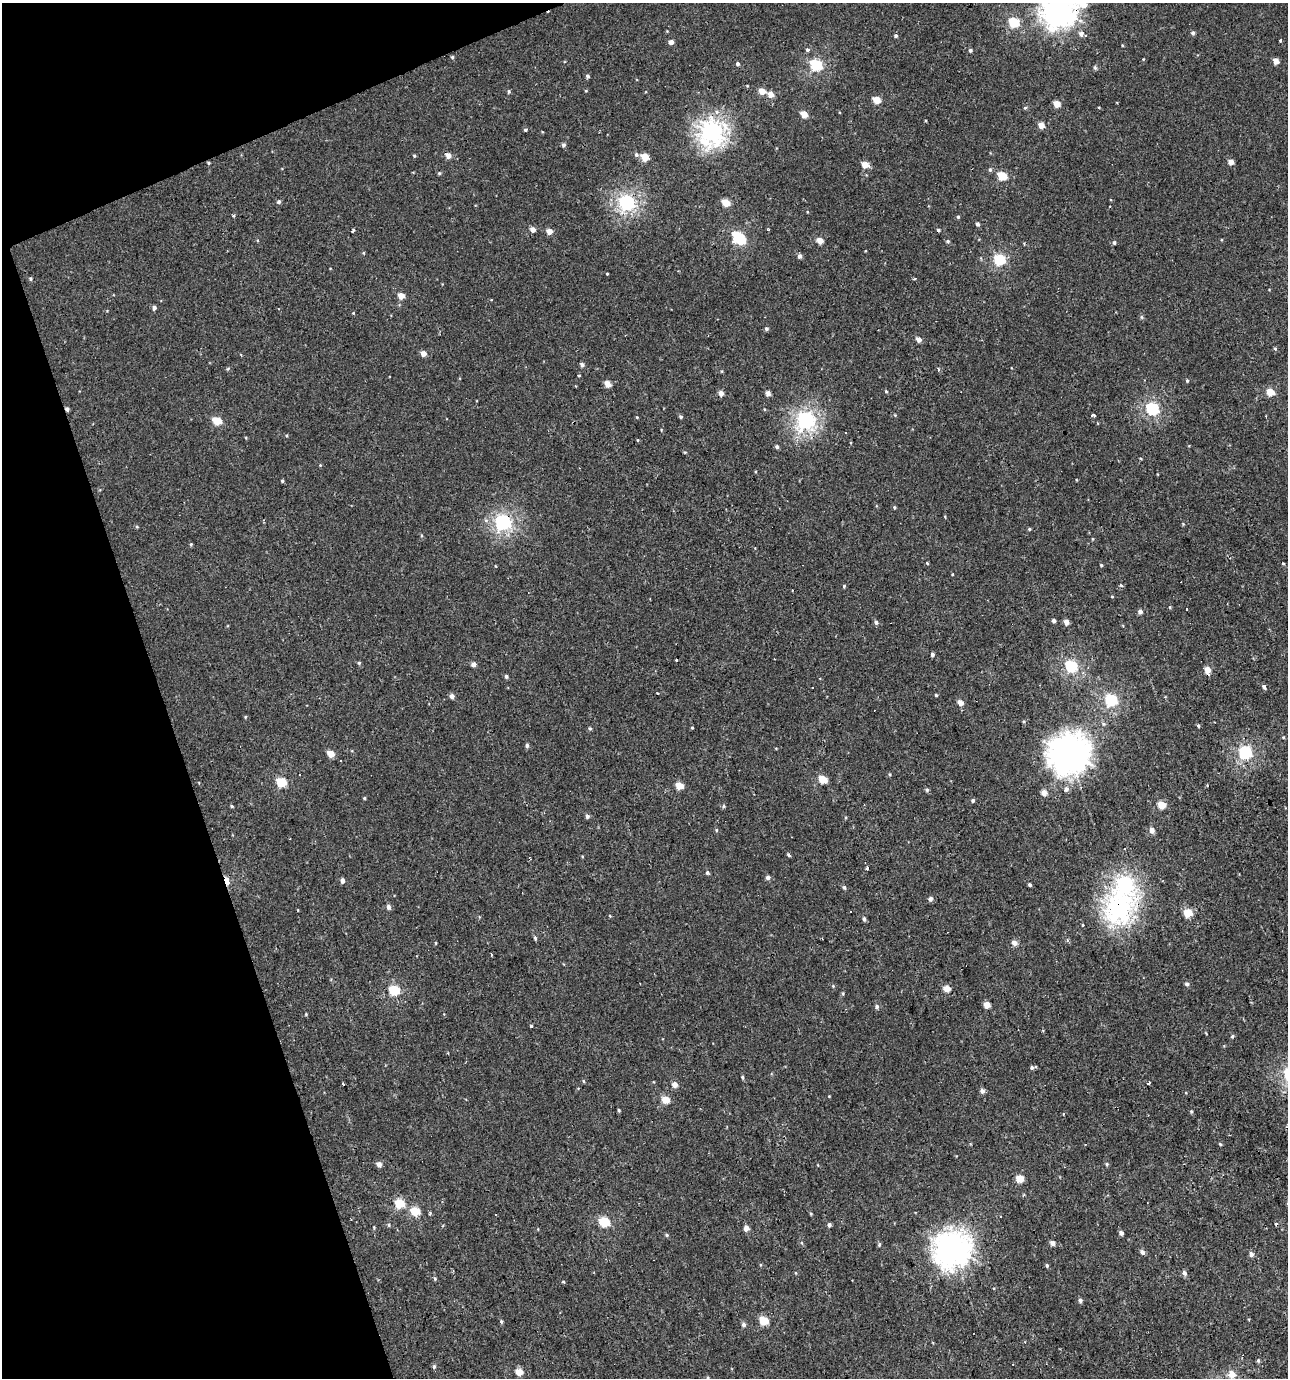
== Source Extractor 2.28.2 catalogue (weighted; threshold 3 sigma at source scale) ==
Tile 5 of 4 x 4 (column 1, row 2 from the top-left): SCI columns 128-1413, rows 2753-4128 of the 5344 x 5504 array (HDU 1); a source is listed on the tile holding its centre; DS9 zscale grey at full resolution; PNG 1290 x 1380 px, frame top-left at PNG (2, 3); no overlay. Shown black and unused: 17% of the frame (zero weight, under 2 of 3 exposures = <1% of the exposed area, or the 3 px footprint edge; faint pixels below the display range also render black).
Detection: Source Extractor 2.28.2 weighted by HDU 2 'WHT'; one run over the whole footprint, this tile lists its part. Background 0.00109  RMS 0.0043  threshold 0.0194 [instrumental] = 3 sigma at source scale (4.5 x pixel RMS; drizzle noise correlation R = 1.50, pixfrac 1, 0.0396/0.0396 arcsec/px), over >= 5 px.
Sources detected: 240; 1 inside a brighter object's white glare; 9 cosmic-ray / hot-pixel residue — not listed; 1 inside a brighter listed object's ellipse — not listed separately; the other 229 listed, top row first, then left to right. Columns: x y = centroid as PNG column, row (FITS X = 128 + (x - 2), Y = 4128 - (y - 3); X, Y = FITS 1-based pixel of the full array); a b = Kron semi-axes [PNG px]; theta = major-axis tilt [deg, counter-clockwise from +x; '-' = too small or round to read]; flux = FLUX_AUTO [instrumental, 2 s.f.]
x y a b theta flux
1083 4 16 8 -23 7.7
1058 10 13 12 - 370
1014 22 6 5 - 29
667 31 4 4 - 0.33
1193 33 5 4 - 1
1081 34 6 6 - 1.9
896 36 4 4 - 0.94
1280 40 3 3 - 0.8
671 42 5 4 - 2.5
1122 45 3 3 - 0.35
807 50 6 4 -63 1.1
970 50 4 4 - 0.85
452 57 4 4 - 0.56
1143 59 4 3 - 0.31
1275 61 5 4 - 4.3
738 64 5 4 - 1.1
816 65 6 5 - 47
1095 68 7 4 -63 0.67
587 76 5 4 - 0.93
747 86 4 3 - 0.34
586 91 4 3 - 0.36
762 91 5 5 - 5.4
509 92 4 4 - 0.72
771 94 5 5 - 4.4
877 100 5 4 - 8.6
1057 104 5 4 - 6
1025 108 5 4 - 0.58
717 112 6 4 -16 0.86
804 114 5 4 - 6.6
1041 125 5 4 - 4.6
525 130 4 4 - 0.66
712 132 10 10 - 210
564 145 5 4 - 1.1
636 155 6 6 - 1
414 156 4 3 - 0.56
448 156 5 5 - 3.1
645 157 5 5 - 9.3
1231 162 4 4 - 3.9
208 163 4 3 - 0.52
865 165 5 5 - 6
990 170 6 5 - 0.75
439 173 4 4 - 0.57
1002 176 6 5 - 16
279 202 5 4 - 0.99
627 203 7 6 - 100
726 203 5 5 - 9.4
233 216 3 3 - 1.3
958 217 4 4 - 0.65
977 224 5 4 - 1.1
353 230 4 2 - 1.1
533 230 5 4 - 2.9
768 230 3 3 - 0.54
549 232 5 5 - 4.1
739 237 9 8 - 36
820 241 5 4 - 4.5
1114 243 5 4 - 0.7
363 253 5 3 - 0.38
800 256 5 4 - 1.6
1000 260 6 5 - 39
607 274 3 2 - 0.37
31 279 5 5 - 0.71
401 296 5 5 - 5.1
154 308 4 4 - 1.4
353 313 4 4 - 0.34
1141 317 5 5 - 0.68
766 329 5 5 - 0.82
919 340 5 4 - 2.6
1275 349 5 4 - 0.61
423 353 5 4 - 3.5
582 365 5 4 - 1.2
228 369 5 3 - 0.49
938 369 5 3 - 0.55
579 376 4 2 - 0.35
1187 381 4 3 - 0.56
607 384 5 4 - 5.1
886 391 4 4 - 0.5
1270 392 5 4 - 10
721 393 5 4 - 3
768 393 4 4 - 2.5
67 409 4 3 - 1.2
764 409 5 3 - 0.36
1152 409 6 6 - 56
895 415 4 4 - 0.39
1093 415 4 3 - 2.6
637 417 4 3 - 0.34
681 417 4 4 - 0.86
217 421 6 5 - 12
806 421 7 7 - 130
638 440 4 3 - 0.37
777 447 5 4 - 1
685 452 4 3 - 0.35
320 465 5 4 - 0.41
282 481 4 4 - 0.52
894 507 5 4 - 0.54
503 522 7 6 - 100
1183 524 4 3 - 0.4
137 527 5 3 - 0.47
1029 529 4 4 - 0.57
1093 539 5 3 - 0.35
191 544 4 4 - 0.58
927 563 4 3 - 0.42
1283 563 3 3 - 0.4
1101 565 4 3 - 0.5
495 566 4 3 - 0.3
952 574 3 3 - 1.2
1121 585 5 4 - 0.63
844 586 4 4 - 0.54
1112 596 4 4 - 0.4
1140 612 5 5 - 1.6
1054 621 4 4 - 1.5
876 622 6 5 - 1.2
1066 622 5 4 - 3
932 654 4 3 - 1.3
677 660 3 3 - 3.9
359 663 5 5 - 0.6
473 664 4 4 - 2.5
1071 666 6 5 - 53
1207 670 5 4 - 5.6
506 676 4 4 - 0.89
1264 686 3 3 - 4.1
812 688 2 2 - 0.29
657 693 3 2 - 0.29
936 695 3 3 - 0.59
452 696 5 4 - 2
1111 700 6 5 - 50
960 703 5 5 - 3.5
245 717 4 4 - 0.45
1024 722 4 4 - 0.52
1198 726 5 4 - 0.68
590 728 5 4 - 0.62
692 728 3 3 - 0.4
1283 737 5 4 - 0.44
527 745 5 4 - 1.1
1069 753 15 14 - 590
1245 753 6 6 - 67
331 754 5 4 - 6.7
341 760 3 3 - 0.64
889 774 5 3 - 0.44
823 779 5 5 - 12
281 782 6 5 - 19
679 786 5 5 - 9.3
1066 789 7 6 - 1.7
927 790 5 4 - 0.7
1044 792 5 5 - 3.7
364 798 4 3 - 0.52
973 800 5 4 - 0.79
1161 805 5 5 - 9.7
231 806 4 4 - 0.52
724 806 5 5 - 0.64
587 816 5 5 - 1.3
716 830 5 4 - 0.64
1152 830 6 5 - 2.5
1125 849 3 3 - 0.52
789 855 4 3 - 1
582 856 4 3 - 0.38
867 868 3 3 - 2.2
707 873 5 5 - 0.81
768 877 5 5 - 1.5
227 881 9 4 -81 8.2
342 881 4 4 - 2.2
1125 884 10 8 -51 120
1030 885 3 3 - 0.72
844 887 5 5 - 0.86
930 899 5 4 - 1.7
388 907 5 4 - 1.8
1119 909 11 10 - 230
850 911 3 3 - 2.1
1188 913 5 5 - 14
864 919 6 4 -65 0.93
1083 924 3 3 - 2.3
535 938 6 4 -88 0.68
436 943 5 3 - 0.38
1014 943 5 5 - 3.1
1187 984 5 5 - 1.1
833 986 4 4 - 0.43
947 989 5 4 - 6.3
394 990 6 5 - 28
843 993 5 4 - 0.51
987 1005 4 4 - 6.2
877 1006 6 5 - 1.1
306 1014 4 3 - 0.39
531 1026 3 3 - 3.2
1232 1036 3 3 - 1.1
1032 1068 5 3 - 1.4
742 1077 5 4 - 0.65
583 1081 5 3 - 0.43
1149 1083 3 3 - 1.6
343 1084 3 2 - 0.6
674 1085 5 4 - 3.6
982 1091 5 5 - 1.7
829 1096 4 3 - 0.31
666 1099 5 5 - 8.9
619 1110 4 3 - 0.58
1191 1111 5 4 - 0.51
1220 1144 4 3 - 0.48
379 1164 5 4 - 2.9
1107 1164 5 4 - 0.6
1019 1179 5 5 - 9.6
400 1204 6 5 - 18
415 1211 5 5 - 14
430 1213 4 3 - 0.58
811 1214 4 3 - 0.51
495 1215 3 2 - 0.43
604 1222 6 5 - 24
1276 1224 3 3 - 1.2
389 1225 5 4 - 0.55
829 1225 4 4 - 1.5
374 1228 5 3 - 0.4
746 1228 5 4 - 3.2
1121 1233 4 4 - 1.5
667 1235 5 4 - 0.69
1052 1243 4 4 - 2.7
879 1244 6 3 73 0.7
952 1248 14 13 - 410
1142 1252 5 4 - 1.8
1251 1254 5 5 - 1.6
1047 1266 5 4 - 0.73
1184 1273 6 5 - 1.7
435 1279 5 4 - 0.64
563 1282 5 3 - 0.54
1080 1300 5 4 - 1.1
501 1321 6 4 -76 0.65
764 1321 5 5 - 15
744 1325 6 5 - 1.3
1258 1361 6 4 -70 0.63
434 1367 6 4 87 0.94
519 1372 5 4 - 7.6
1232 1374 7 7 - 5.3
708 1378 5 5 - 0.59
Overlapping masked pixels (flux is a lower limit): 7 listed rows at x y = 1058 10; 208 163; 67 409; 503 522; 1207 670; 227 881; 1119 909
Isophote crosses this tile's border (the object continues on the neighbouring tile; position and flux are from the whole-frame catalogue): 3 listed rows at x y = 1083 4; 1058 10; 708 1378